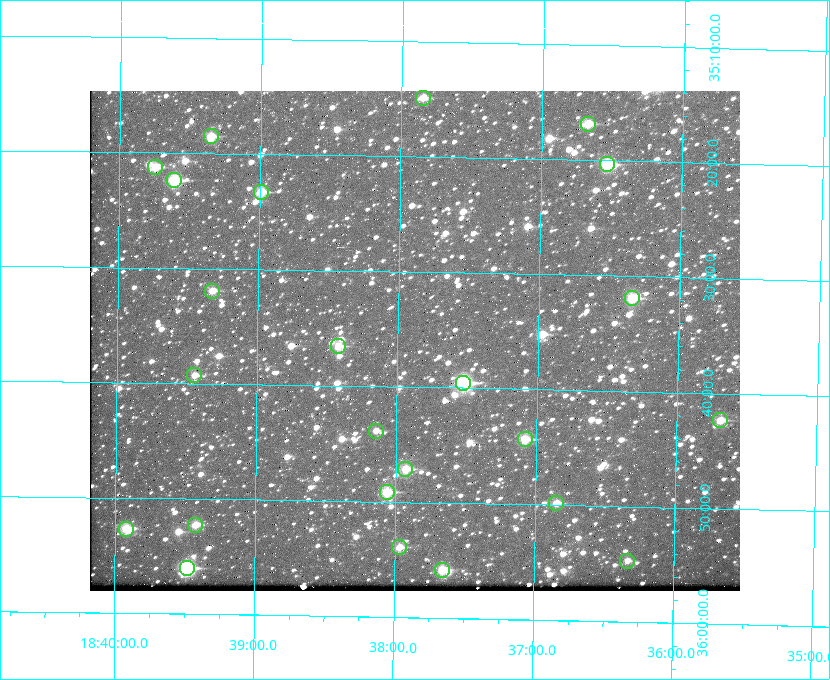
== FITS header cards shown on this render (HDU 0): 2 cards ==
NAXIS1  =                  650 / Width of table row in bytes
NAXIS2  =                  500 / Number of rows in table

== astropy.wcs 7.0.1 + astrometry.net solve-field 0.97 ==
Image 650 x 500 px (HDU 0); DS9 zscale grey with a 90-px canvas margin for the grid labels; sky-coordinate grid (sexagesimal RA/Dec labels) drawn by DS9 from the SOLVED WCS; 24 Tycho-2 reference stars matched to detected sources circled (green)
Header WCS: none
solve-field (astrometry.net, Tycho-2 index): SOLVED blind (the file carries no WCS)
Solved WCS: RA---TAN-SIP/DEC--TAN-SIP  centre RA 18:37:53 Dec +35:36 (279.47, +35.60 deg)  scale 5.22 arcsec/px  FOV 56.5' x 43.4'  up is +179 deg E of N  parity flipped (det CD > 0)
(file carries no celestial WCS; the grid is the blind solution)
Tycho-2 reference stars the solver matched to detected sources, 24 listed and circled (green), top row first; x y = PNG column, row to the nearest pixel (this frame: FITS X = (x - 90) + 1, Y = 500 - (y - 91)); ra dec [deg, ICRS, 3 dp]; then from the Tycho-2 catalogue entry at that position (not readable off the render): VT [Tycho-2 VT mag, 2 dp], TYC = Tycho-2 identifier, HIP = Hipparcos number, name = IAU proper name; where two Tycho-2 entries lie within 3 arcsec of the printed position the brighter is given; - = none
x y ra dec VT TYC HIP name
423 98 279.462 +35.247 10.59 2645-881-1 - -
588 124 279.169 +35.281 10.53 2645-756-1 - -
211 136 279.838 +35.309 10.90 2645-842-1 - -
607 164 279.134 +35.339 9.91 2645-980-1 - -
155 167 279.936 +35.355 10.62 2645-481-1 - -
174 180 279.902 +35.373 9.13 2645-567-1 - -
261 192 279.747 +35.388 10.29 2645-648-1 - -
212 291 279.832 +35.532 10.61 2645-711-1 - -
632 298 279.085 +35.532 9.84 2645-710-1 - -
338 346 279.606 +35.610 10.50 2645-565-1 - -
194 375 279.862 +35.655 10.83 2649-120-1 - -
463 383 279.382 +35.660 8.88 2649-136-1 91311 -
720 420 278.922 +35.705 10.37 2636-96-1 - -
376 431 279.537 +35.731 11.00 2649-31-1 - -
525 439 279.271 +35.739 10.27 2649-22-1 - -
405 469 279.483 +35.786 9.96 2649-1276-1 - -
387 492 279.516 +35.819 10.07 2649-1464-1 - -
556 503 279.212 +35.831 10.99 2649-1529-1 - -
195 525 279.857 +35.871 10.88 2649-1588-1 - -
126 529 279.981 +35.878 10.88 2649-1568-1 - -
399 547 279.492 +35.899 10.86 2649-1492-1 - -
627 561 279.083 +35.912 11.42 2649-1448-1 - -
187 568 279.871 +35.934 9.15 2649-1364-1 91485 -
442 570 279.414 +35.931 10.32 2649-1381-1 - -